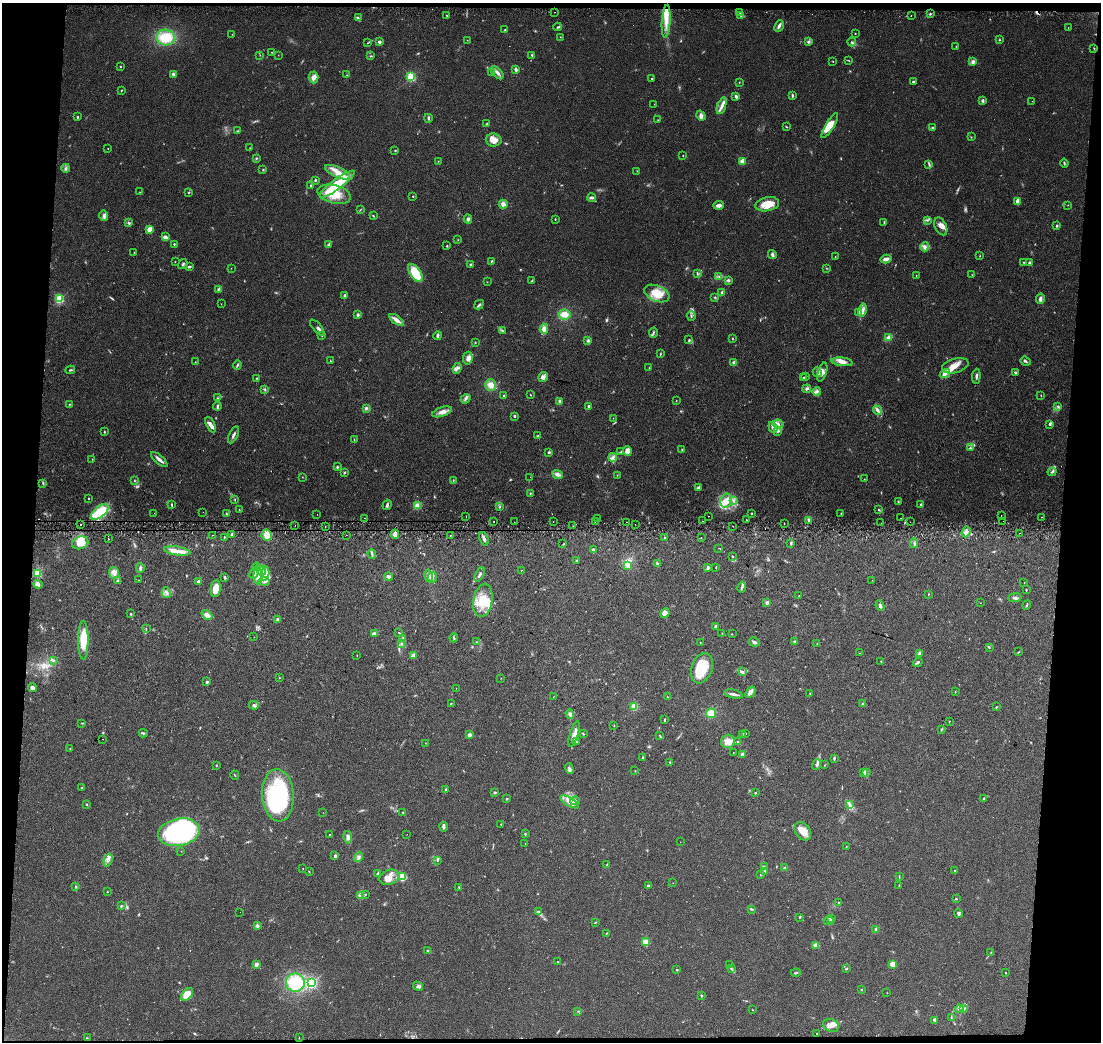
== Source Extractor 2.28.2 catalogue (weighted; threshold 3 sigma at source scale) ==
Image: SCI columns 9-4401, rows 288-4446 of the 4401 x 4707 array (HDU 1 of 3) = the unmasked area's bounding box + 8 px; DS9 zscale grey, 4 x 4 block average (1 PNG px = mean of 4 x 4 image px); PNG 1103 x 1044 px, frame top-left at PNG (2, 3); each listed source drawn as its Kron ellipse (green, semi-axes under 4 px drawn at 4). Shown black and unused: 8% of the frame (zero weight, under 2 of 3 exposures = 2% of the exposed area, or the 3 px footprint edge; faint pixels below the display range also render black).
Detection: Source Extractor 2.28.2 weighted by HDU 2 'WHT'. Background 0.0468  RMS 0.0074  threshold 0.0335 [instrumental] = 3 sigma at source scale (4.5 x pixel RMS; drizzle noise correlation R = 1.50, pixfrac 1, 0.0396/0.0396 arcsec/px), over >= 5 px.
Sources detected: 612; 12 too faint to see at this stretch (4 x 4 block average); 5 inside a brighter object's white glare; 11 cosmic-ray / hot-pixel residue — neither listed nor drawn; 14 coinciding with a brighter row at this scale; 52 inside a brighter listed object's ellipse — not listed separately; of the other 518, all 500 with FLUX_AUTO >= 0.971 (the completeness limit of this list) listed and drawn (18 fainter detections not listed), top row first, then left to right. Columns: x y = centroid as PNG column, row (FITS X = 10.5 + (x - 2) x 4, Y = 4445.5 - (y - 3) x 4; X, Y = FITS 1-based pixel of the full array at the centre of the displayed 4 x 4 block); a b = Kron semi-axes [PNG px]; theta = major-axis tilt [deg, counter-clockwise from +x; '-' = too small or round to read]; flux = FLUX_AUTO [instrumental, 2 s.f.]
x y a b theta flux
555 12 2 2 - 2.5
740 12 2 2 - 3.1
930 14 2 2 - 3.7
446 15 2 2 - 2.6
741 15 3 2 - 3.3
911 16 2 2 - 6.1
358 17 2 2 - 3.6
666 21 16 4 86 53
779 26 6 3 63 11
558 27 4 2 - 5.5
1068 28 2 2 - 1.9
505 30 3 2 - 4.5
232 34 2 2 - 0.98
855 34 2 2 - 2.1
560 37 2 2 - 1.4
166 38 9 8 - 110
467 40 2 2 - 1.2
999 40 2 2 - 3.1
379 42 2 2 - 32
808 42 3 3 - 8.8
852 42 4 2 - 7.1
367 43 2 2 - 1.7
956 46 2 2 - 1.5
1094 48 3 2 - 2.7
271 52 2 2 - 1.4
260 55 2 2 - 1.2
278 55 2 2 - 1.4
532 55 2 2 - 6.5
371 56 3 2 - 3.6
833 61 2 2 - 1.8
849 61 2 2 - 2.1
973 62 3 3 - 16
120 66 2 2 - 3.4
516 69 3 2 - 11
491 73 2 2 - 1.5
497 73 8 3 -49 17
173 74 3 3 - 9.1
347 75 2 2 - 1.5
314 77 6 5 - 19
411 77 2 2 - 390
652 78 2 2 - 2.9
739 82 2 2 - 1.7
913 82 2 2 - 14
121 90 3 2 - 2.7
793 95 3 2 - 6.3
736 96 4 2 - 10
983 101 4 3 - 6.9
1032 101 2 2 - 2.5
654 104 2 2 - 1.4
722 106 8 3 72 22
701 116 5 3 - 13
77 117 2 2 - 8.5
428 118 4 2 - 6
658 120 2 2 - 1.7
486 124 3 2 - 4.3
830 126 14 4 58 62
786 127 3 2 - 2.6
932 128 3 2 - 4.5
238 131 3 2 - 4.4
971 137 2 2 - 1.6
494 140 8 6 -4 31
108 148 2 2 - 1.7
250 148 3 2 - 2.6
395 150 2 2 - 3.2
683 156 2 2 - 1.5
256 158 3 2 - 4
438 161 2 2 - 1.2
742 161 2 2 - 91
1064 163 4 2 - 4.9
929 164 3 2 - 3.8
66 168 4 2 - 7.3
263 170 2 2 - 2.2
637 171 2 2 - 1.2
337 172 13 5 -24 46
315 180 3 2 - 4.6
337 184 21 5 36 180
311 186 3 2 - 3.2
140 192 2 2 - 1.5
189 193 3 2 - 2.2
334 194 17 9 -15 90
413 196 2 2 - 3.8
592 198 4 3 - 10
1017 201 4 2 - 17
503 204 4 4 - 19
767 204 12 7 11 71
718 205 5 3 - 23
1068 205 2 2 - 1.3
361 209 2 2 - 1.4
104 215 5 3 - 13
373 216 3 2 - 2.8
468 219 4 3 - 9.4
555 219 2 2 - 2.5
928 220 3 2 - 4.3
884 222 4 2 - 3.3
129 223 4 2 - 5.5
941 226 9 6 -63 26
1057 226 3 2 - 4.4
149 229 4 2 - 40
166 237 4 3 - 12
458 240 2 2 - 1.6
174 244 2 2 - 6.5
329 245 4 2 - 10
447 245 2 2 - 2.6
925 247 4 3 - 12
134 253 3 2 - 2.7
772 254 5 3 - 9.8
980 256 2 2 - 1.6
835 257 2 2 - 1.5
886 259 5 3 - 19
492 261 3 2 - 4.1
175 262 2 2 - 1.6
1024 262 3 2 - 3.3
1030 262 3 3 - 5.6
183 264 5 2 - 6.3
471 265 4 2 - 5.1
189 267 3 2 - 7.3
231 268 2 2 - 1.1
826 268 2 2 - 1.4
415 273 10 5 -55 130
697 273 3 2 - 4.3
916 275 2 2 - 1.6
972 275 2 2 - 1.2
719 277 2 2 - 4
728 280 4 3 - 9.4
532 281 3 2 - 2.7
487 282 2 2 - 1.5
219 289 3 3 - 5.9
722 292 2 2 - 10
657 293 13 7 -23 72
345 296 2 2 - 27
715 297 2 2 - 3.1
59 299 2 2 - 380
1040 299 5 3 - 13
221 304 2 2 - 1.1
479 305 5 3 - 7.8
862 310 6 3 76 19
858 313 4 3 - 8.9
564 314 6 5 - 40
358 315 3 2 - 8.6
691 316 5 2 - 5.2
396 320 8 3 -36 29
317 328 10 2 -50 10
544 329 5 3 - 29
502 330 3 2 - 3.1
653 333 5 2 - 5.8
322 335 2 2 - 2.1
438 336 4 2 - 11
888 337 4 3 - 18
732 339 3 2 - 2.6
689 340 3 2 - 6.1
588 341 3 3 - 7
475 342 2 2 - 2.6
660 354 3 2 - 2.8
468 358 6 4 80 21
330 361 2 2 - 4.2
1025 361 5 2 - 8.3
195 362 2 2 - 1.7
842 362 10 4 -7 31
734 363 4 3 - 9.3
237 365 5 2 - 5.4
955 366 13 7 15 46
457 368 5 2 - 8
649 368 2 2 - 1
70 370 5 2 - 4.5
817 372 5 2 - 7.1
822 372 10 4 72 21
1015 373 3 2 - 4.4
945 374 5 3 - 16
976 376 7 2 85 9.3
543 377 5 4 - 17
805 377 3 2 - 2.7
257 378 3 2 - 3.3
804 378 2 2 - 4.9
491 385 6 5 - 32
265 389 2 2 - 3.1
807 389 5 3 - 9.6
817 391 4 3 - 11
530 395 3 2 - 2.2
1041 395 2 2 - 2.4
504 396 2 2 - 3.6
218 398 2 2 - 1.9
465 399 5 2 - 7.5
676 400 2 2 - 1.7
560 401 3 2 - 8.2
69 404 2 2 - 2.2
217 406 4 2 - 5.7
1058 406 3 2 - 4.5
589 407 4 2 - 7.1
366 408 3 3 - 7.9
877 410 5 3 - 11
442 412 10 4 19 26
514 416 3 2 - 5.4
613 418 2 2 - 1.3
778 424 5 4 - 19
1049 424 3 3 - 6.4
211 425 8 4 -62 22
773 427 6 4 -69 18
777 431 3 2 - 5.7
104 432 2 2 - 3.5
233 435 9 2 65 12
537 436 2 2 - 3.9
354 439 2 2 - 1.9
970 448 3 2 - 3.4
682 450 3 2 - 2.7
627 451 4 4 - 32
549 452 3 3 - 4.8
621 452 2 2 - 3.7
613 457 4 3 - 12
92 459 2 2 - 1.4
159 460 10 2 -41 20
337 467 3 2 - 5.3
1052 472 4 2 - 6.9
344 473 3 2 - 4
557 474 5 3 - 16
617 475 2 2 - 1.5
302 477 2 2 - 1.1
530 477 2 2 - 1.3
864 479 2 2 - 2
453 480 2 2 - 2.7
134 481 2 2 - 2.6
43 483 3 2 - 3.3
699 487 4 2 - 4.8
530 493 2 2 - 2.3
88 498 2 2 - 3.9
235 499 2 2 - 2.2
733 500 3 2 - 5.8
726 501 7 5 75 50
898 502 3 2 - 3.6
172 505 3 2 - 4.8
387 505 5 2 - 9
921 505 4 2 - 4
417 506 2 2 - 200
500 506 2 2 - 2.4
239 510 3 2 - 2.7
878 510 2 2 - 2.9
100 512 10 5 39 200
203 512 2 2 - 2.2
154 513 2 2 - 1.4
751 513 2 2 - 3.3
226 514 2 2 - 2.3
317 514 2 2 - 4.8
841 514 2 2 - 2.2
466 516 2 2 - 9.6
709 516 2 2 - 7.7
1001 516 2 2 - 2.9
1041 517 2 2 - 3.8
364 518 2 2 - 1.8
597 518 2 2 - 2.8
901 518 2 2 - 2.7
746 520 2 2 - 16
494 521 2 2 - 3.4
595 521 2 2 - 1.6
702 521 2 2 - 4.9
809 521 2 2 - 7.4
1003 521 2 2 - 2
514 522 2 2 - 1.5
553 522 2 2 - 8.9
626 522 2 2 - 1.6
910 522 2 2 - 4.2
881 523 2 2 - 0.97
635 524 2 2 - 9.8
784 524 2 2 - 1.8
80 525 2 2 - 4.2
295 526 2 2 - 3.1
573 526 2 2 - 1.1
733 526 2 2 - 1.1
325 527 2 2 - 1.8
966 532 5 4 - 19
1019 533 2 2 - 10
232 534 2 2 - 20
395 534 4 3 - 21
212 535 2 2 - 4.9
267 535 5 5 - 43
346 535 2 2 - 1.3
450 535 2 2 - 7.4
224 537 2 2 - 2.4
665 538 2 2 - 44
701 538 2 2 - 3.1
108 539 2 2 - 15
484 539 7 2 -68 15
80 543 8 6 19 67
791 543 3 2 - 6.7
914 543 5 2 - 6.2
563 544 2 2 - 1.5
719 548 2 2 - 1
593 549 3 2 - 5.7
177 551 13 4 -8 34
372 554 5 2 - 7.2
733 557 2 2 - 2.9
576 561 2 2 - 5.4
657 564 3 2 - 5.7
627 566 4 2 - 9
256 567 4 4 - 12
708 567 3 3 - 7.5
716 567 3 2 - 2.7
140 568 5 2 - 13
521 570 2 2 - 1.2
262 571 4 4 - 16
37 573 2 2 - 310
114 573 6 5 - 18
254 573 6 2 67 8.6
265 573 7 3 81 22
480 574 8 2 62 9.4
258 576 9 4 -89 43
388 576 4 3 - 10
429 576 6 3 -78 13
225 577 3 2 - 6.7
432 578 5 2 - 11
139 580 2 2 - 10
872 580 2 2 - 1.9
118 581 2 2 - 15
198 581 3 2 - 13
264 581 5 2 - 11
1024 582 2 2 - 1.3
38 584 4 3 - 11
742 587 5 2 - 7.3
216 588 8 5 86 64
1026 590 2 2 - 4.2
166 593 5 2 - 9.8
928 594 2 2 - 2.7
799 596 3 2 - 1.4
1015 598 7 3 7 11
483 601 17 9 81 100
767 602 3 3 - 9.6
980 603 2 2 - 1
1027 605 5 2 - 5.2
880 606 5 2 - 19
665 613 5 4 - 35
131 614 2 2 - 4.8
207 615 6 4 -40 27
278 620 3 2 - 22
715 626 4 2 - 6
146 629 3 2 - 2.4
374 633 4 2 - 15
399 633 3 2 - 2.7
722 633 2 2 - 1.4
732 634 2 2 - 1.5
254 637 2 2 - 1.1
403 638 3 2 - 3.8
454 638 4 2 - 6.3
83 640 19 5 -90 110
476 642 2 2 - 1.9
700 642 2 2 - 1.7
754 642 5 3 - 8.6
794 642 2 2 - 9.4
401 644 2 2 - 3.5
817 644 2 2 - 1.7
989 647 2 2 - 2.2
1019 652 2 2 - 1.6
859 653 2 2 - 1.4
919 653 4 3 - 8.2
357 655 2 2 - 2.4
413 655 4 3 - 16
53 660 3 2 - 4.7
881 661 3 2 - 2
918 662 5 2 - 6.8
702 668 15 10 70 120
742 672 3 3 - 6
280 678 2 2 - 1.2
501 678 2 2 - 0.97
207 682 3 3 - 5.8
32 687 4 4 - 13
456 688 2 2 - 0.97
750 692 6 3 53 20
955 692 2 2 - 1.5
734 694 9 2 -12 15
810 694 2 2 - 3.1
553 697 3 2 - 1.5
667 697 2 2 - 2.6
451 704 2 2 - 3
863 704 4 2 - 12
254 705 5 3 - 9.8
634 707 4 4 - 37
996 707 3 2 - 2.9
711 713 5 5 - 46
570 714 5 3 - 11
664 720 3 2 - 4.4
949 721 2 2 - 2.5
82 723 3 2 - 3
614 726 2 2 - 1.1
941 729 2 2 - 2.4
143 733 4 2 - 5.7
470 734 4 3 - 9.8
574 734 13 4 74 33
583 734 3 2 - 3.1
743 734 2 2 - 3
745 734 2 2 - 2.3
660 736 3 2 - 3
103 739 2 2 - 2.1
576 741 3 2 - 4.7
728 741 7 6 - 30
738 742 2 2 - 18
425 743 2 2 - 1.1
70 749 2 2 - 2.2
733 752 2 2 - 1.3
742 754 4 3 - 8.2
643 758 3 2 - 4.1
834 758 3 2 - 7.3
670 762 2 2 - 2.4
817 764 5 3 - 11
824 765 2 2 - 1.7
216 766 2 2 - 1.6
569 769 5 3 - 16
635 771 2 2 - 2.1
864 772 2 2 - 2.6
866 773 2 2 - 3.2
235 775 4 2 - 2.7
82 788 2 2 - 3.1
445 789 2 2 - 6.2
495 792 3 2 - 5.4
755 793 2 2 - 5.5
278 795 26 16 -86 330
983 798 2 2 - 1.7
507 799 2 2 - 3.4
575 801 5 3 - 14
569 802 10 3 -30 24
86 804 2 2 - 3.4
850 805 4 3 - 9.7
403 812 2 2 - 7.5
323 813 2 2 - 1.2
501 824 2 2 - 3
443 827 5 2 - 12
803 831 10 7 -51 49
179 832 21 13 11 870
407 834 2 2 - 1.1
525 834 2 2 - 4.7
329 835 2 2 - 2.1
348 837 6 3 -80 14
680 842 2 2 - 1
525 843 2 2 - 2
846 846 2 2 - 1.9
181 851 2 2 - 1.2
335 856 3 2 - 8.4
358 857 5 3 - 11
108 860 6 3 74 14
437 860 2 2 - 2.8
607 864 3 2 - 3.3
764 866 2 2 - 1.6
785 868 3 2 - 7.9
303 869 2 2 - 1.5
954 870 2 2 - 3.7
764 871 3 2 - 14
309 872 2 2 - 1.8
378 874 4 2 - 8.3
761 874 3 3 - 5.3
389 877 10 7 21 45
403 877 4 3 - 88
899 877 3 2 - 4
673 883 2 2 - 1.2
899 885 2 2 - 1.9
648 886 3 2 - 5.2
76 887 3 2 - 4.4
459 887 2 2 - 3
107 892 2 2 - 2
365 894 2 2 - 3.6
361 895 2 2 - 120
956 899 3 2 - 2.7
838 902 2 2 - 2.1
121 906 3 2 - 4
751 909 3 2 - 4.6
539 911 2 2 - 3
240 912 2 2 - 1.5
958 914 4 3 - 6.9
800 917 3 2 - 3.8
832 919 4 3 - 7.3
829 921 5 2 - 6.9
595 923 2 2 - 1.9
257 926 3 3 - 11
876 929 4 2 - 9.7
606 933 2 2 - 1.9
645 942 2 2 - 160
816 945 4 3 - 8.6
428 951 3 3 - 6
991 952 2 2 - 1.4
558 962 2 2 - 1.9
256 964 3 2 - 22
892 964 4 4 - 22
729 965 3 2 - 4.1
731 968 3 2 - 4.3
846 968 3 2 - 4.4
677 970 2 2 - 7.1
796 973 4 2 - 5.4
1006 973 2 2 - 2.4
295 983 9 9 - 170
312 983 2 2 - 650
418 986 5 3 - 11
861 989 2 2 - 7.6
887 993 2 2 - 1.1
187 994 7 4 52 61
702 996 3 2 - 2.9
959 1009 4 3 - 11
963 1009 3 3 - 7.2
753 1010 2 2 - 1.5
578 1011 2 2 - 2.1
951 1017 2 2 - 2.8
934 1020 3 2 - 5.1
831 1025 8 6 -22 25
817 1034 2 2 - 3
299 1037 2 2 - 1.3
87 1038 2 2 - 2.1
Overlapping masked pixels (flux is a lower limit): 1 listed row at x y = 626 522
Diffuse or blended objects may show on this block-average render without a row.